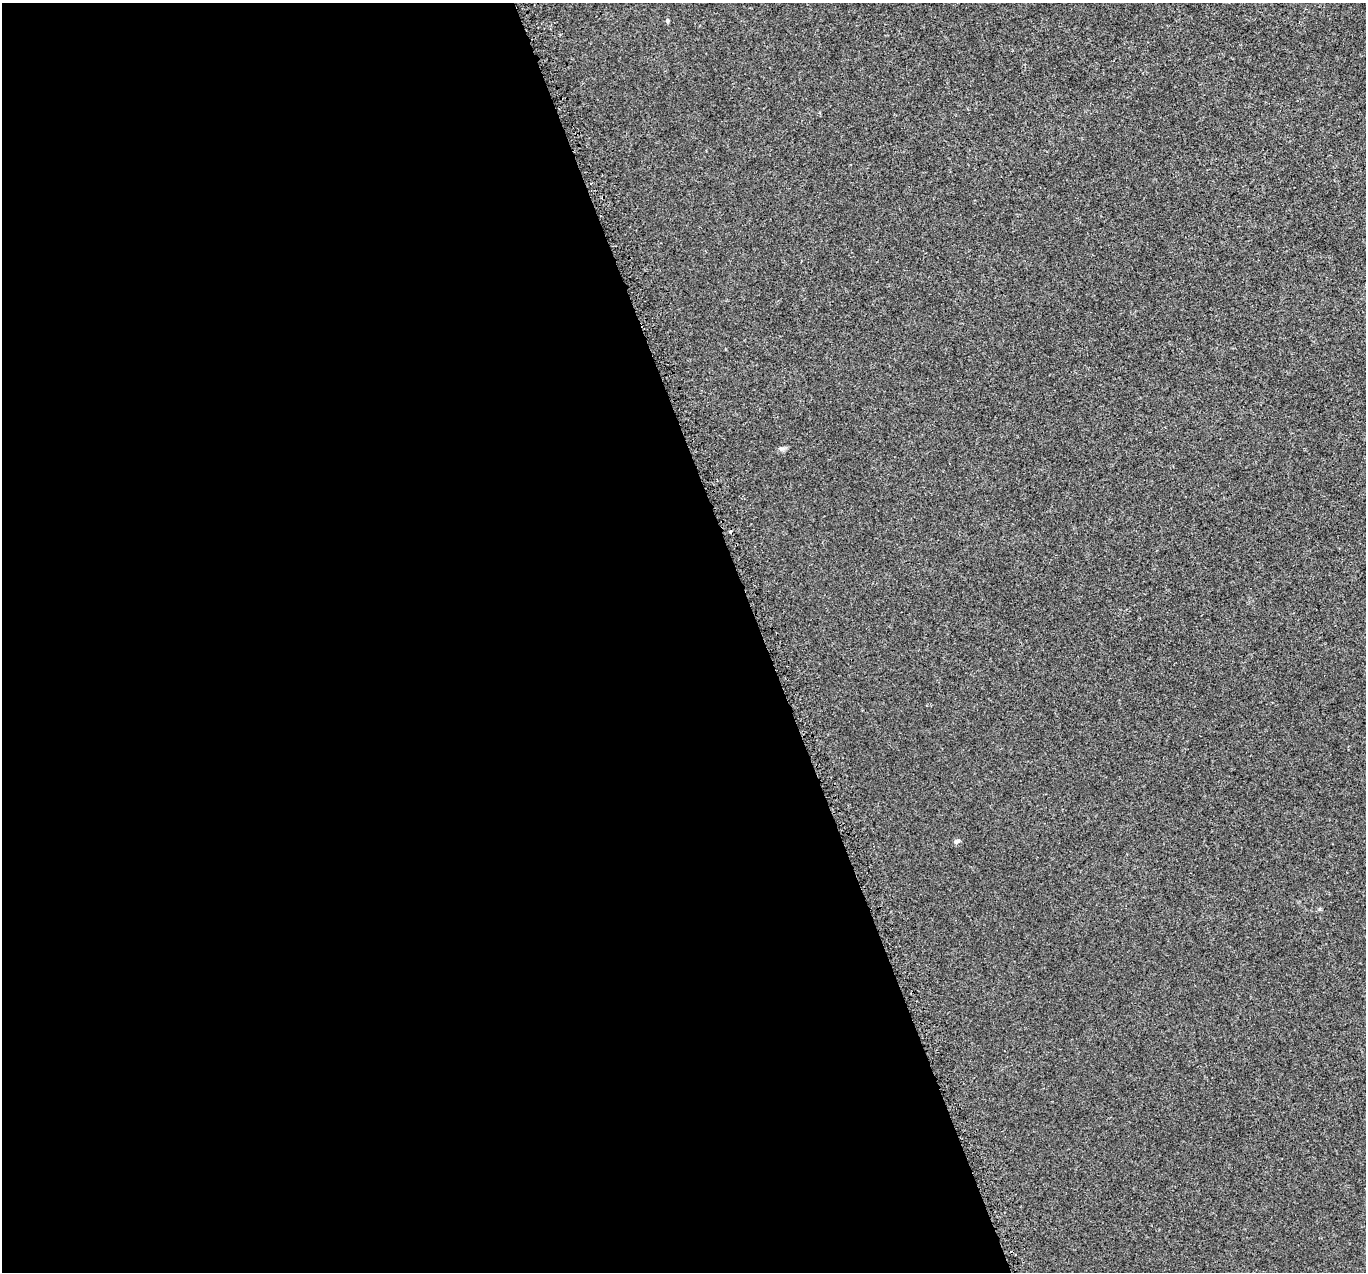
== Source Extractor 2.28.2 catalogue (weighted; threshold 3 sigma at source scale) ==
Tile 9 of 4 x 4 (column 1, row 3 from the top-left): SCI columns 26-1389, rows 1379-2648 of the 5529 x 5347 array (HDU 1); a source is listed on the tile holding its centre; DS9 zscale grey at full resolution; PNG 1368 x 1274 px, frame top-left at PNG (2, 3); no overlay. Shown black and unused: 56% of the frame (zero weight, under 3 of 5 exposures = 3% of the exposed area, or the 3 px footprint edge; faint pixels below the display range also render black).
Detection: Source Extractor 2.28.2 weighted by HDU 2 'WHT'; one run over the whole footprint, this tile lists its part. Background 1.91e-04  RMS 0.0015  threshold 0.00656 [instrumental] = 3 sigma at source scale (4.5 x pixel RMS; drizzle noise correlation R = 1.50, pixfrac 1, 0.0396/0.0396 arcsec/px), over >= 5 px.
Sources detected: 4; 1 cosmic-ray / hot-pixel residue — not listed; the other 3 listed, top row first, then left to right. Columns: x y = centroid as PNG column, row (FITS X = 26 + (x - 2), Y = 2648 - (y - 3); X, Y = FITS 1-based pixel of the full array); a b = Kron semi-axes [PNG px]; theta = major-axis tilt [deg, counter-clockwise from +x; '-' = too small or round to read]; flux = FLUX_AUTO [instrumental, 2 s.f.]
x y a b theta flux
667 20 6 4 -72 0.16
782 448 7 4 1 0.28
956 841 8 4 20 0.23